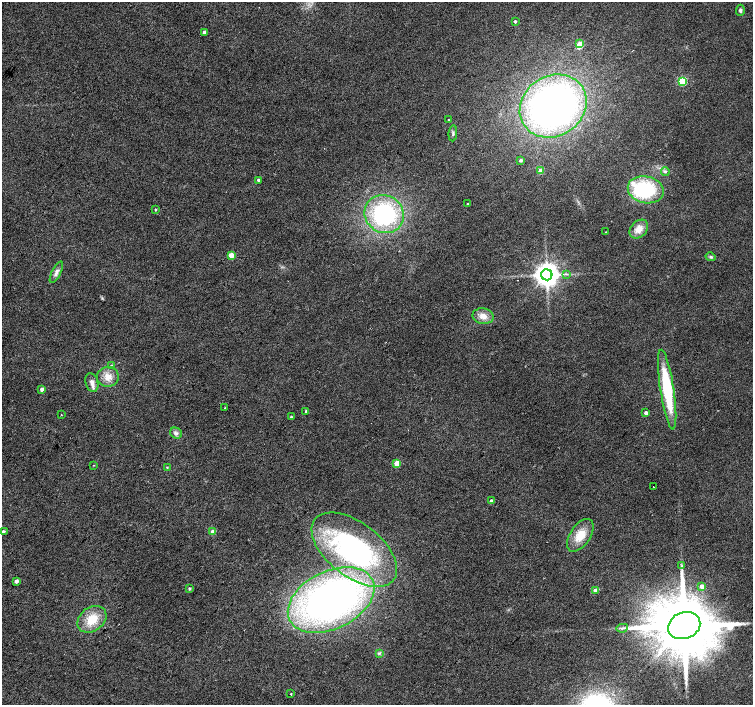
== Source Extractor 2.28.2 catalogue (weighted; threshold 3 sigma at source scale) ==
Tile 7 of 4 x 4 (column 3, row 2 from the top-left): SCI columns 3010-4511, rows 3048-4453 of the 6013 x 6028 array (HDU 1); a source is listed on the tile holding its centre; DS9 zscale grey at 2 x 2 block average (1 PNG px = mean of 2 x 2 image px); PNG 755 x 707 px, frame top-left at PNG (2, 2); each listed source drawn as its Kron ellipse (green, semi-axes under 4 px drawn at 4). Shown black and unused: <1% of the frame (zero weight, under 2 of 3 exposures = <1% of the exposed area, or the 3 px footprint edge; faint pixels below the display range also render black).
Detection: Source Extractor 2.28.2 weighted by HDU 2 'WHT'; one run over the whole footprint, this tile lists its part. Background 0.0342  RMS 0.0086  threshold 0.0388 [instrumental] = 3 sigma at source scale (4.5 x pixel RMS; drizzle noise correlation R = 1.50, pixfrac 1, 0.0396/0.0396 arcsec/px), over >= 5 px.
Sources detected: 58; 1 inside a brighter object's white glare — neither listed nor drawn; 2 inside a brighter listed object's ellipse — not listed separately; the other 55 listed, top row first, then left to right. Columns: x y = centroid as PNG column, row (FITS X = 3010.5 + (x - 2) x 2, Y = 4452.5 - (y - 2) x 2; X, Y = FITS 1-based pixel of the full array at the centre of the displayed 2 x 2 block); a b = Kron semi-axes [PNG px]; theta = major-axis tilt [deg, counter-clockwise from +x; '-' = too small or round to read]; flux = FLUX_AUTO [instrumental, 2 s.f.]
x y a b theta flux
740 10 5 3 - 4.4
515 21 2 2 - 4
204 32 2 2 - 5.8
580 44 3 3 - 42
682 81 4 3 - 140
553 106 35 30 34 880
449 120 2 2 - 3.5
453 133 8 3 85 3.9
521 160 3 3 - 4.1
541 171 3 3 - 31
665 171 4 4 - 3.5
258 180 3 2 - 4.5
646 190 18 13 -13 170
467 204 2 2 - 1.2
156 209 3 2 - 2
384 214 20 18 -34 250
639 229 11 8 46 20
606 232 2 2 - 1.1
231 255 3 3 - 44
711 257 5 4 - 3.7
56 272 12 4 63 8.6
566 274 3 2 - 2
547 275 5 5 - 2400
483 316 10 8 -12 18
111 366 3 3 - 3.6
108 377 11 10 - 22
92 382 10 6 -73 10
42 389 2 2 - 9.4
667 389 40 7 -81 150
225 408 2 2 - 0.88
306 411 3 3 - 2.7
646 413 3 3 - 9.3
61 415 2 2 - 1.6
291 417 3 2 - 2.5
176 433 6 5 - 6.1
397 463 3 3 - 45
94 465 3 2 - 1
167 467 3 2 - 1.5
653 487 2 2 - 1.7
491 501 2 2 - 8.2
3 532 2 2 - 7.1
213 532 3 3 - 24
580 535 18 10 56 36
354 550 50 27 -37 370
682 566 4 2 - 2.4
16 581 3 2 - 9.8
702 586 3 3 - 17
190 589 3 2 - 3.6
595 590 3 3 - 14
331 600 46 29 26 820
92 619 16 12 37 43
684 626 16 13 20 25000
622 628 5 2 - 3.4
379 653 4 3 - 3
291 694 2 2 - 6.4
Isophote crosses this tile's border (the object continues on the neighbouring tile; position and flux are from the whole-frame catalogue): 1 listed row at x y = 3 532
Diffuse or blended objects may show on this block-average render without a row.